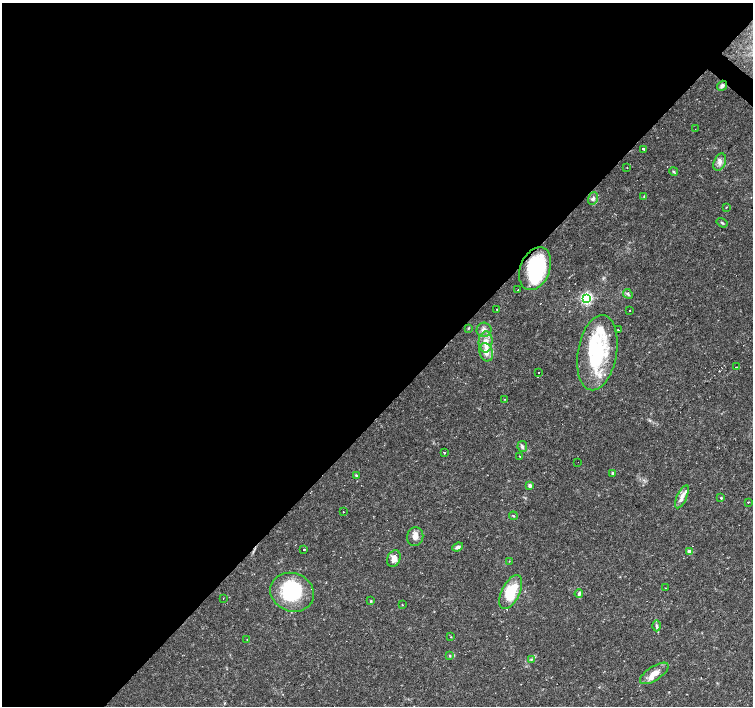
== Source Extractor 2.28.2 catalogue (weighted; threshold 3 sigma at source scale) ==
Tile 5 of 4 x 4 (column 1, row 2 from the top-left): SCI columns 2-1503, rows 3045-4451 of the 6011 x 6021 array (HDU 1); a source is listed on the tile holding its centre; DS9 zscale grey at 2 x 2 block average (1 PNG px = mean of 2 x 2 image px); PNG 755 x 708 px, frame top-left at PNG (2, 3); each listed source drawn as its Kron ellipse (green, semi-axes under 4 px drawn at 4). Shown black and unused: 58% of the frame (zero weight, under 2 of 3 exposures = <1% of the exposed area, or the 3 px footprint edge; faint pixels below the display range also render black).
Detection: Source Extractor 2.28.2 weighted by HDU 2 'WHT'; one run over the whole footprint, this tile lists its part. Background 0.032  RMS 0.0033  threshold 0.0146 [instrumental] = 3 sigma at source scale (4.5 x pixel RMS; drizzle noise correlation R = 1.50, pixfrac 1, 0.0396/0.0396 arcsec/px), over >= 5 px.
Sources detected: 74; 4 inside a brighter object's white glare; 8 cosmic-ray / hot-pixel residue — neither listed nor drawn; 6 inside a brighter listed object's ellipse — not listed separately; the other 56 listed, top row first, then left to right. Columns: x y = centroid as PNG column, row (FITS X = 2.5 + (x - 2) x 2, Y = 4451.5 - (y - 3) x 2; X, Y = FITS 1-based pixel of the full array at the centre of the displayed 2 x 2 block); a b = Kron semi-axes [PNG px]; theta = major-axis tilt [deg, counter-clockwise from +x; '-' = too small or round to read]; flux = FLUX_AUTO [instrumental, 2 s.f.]
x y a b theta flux
722 86 5 4 - 2.4
695 129 2 2 - 1.7
643 149 3 2 - 6.1
720 162 9 5 67 3.6
627 167 2 2 - 0.32
673 171 4 3 - 0.99
644 196 4 2 - 0.68
593 198 6 4 70 2.4
726 207 3 2 - 0.42
722 223 6 3 -35 0.95
535 269 22 14 68 41
517 290 2 2 - 1.8
628 294 5 3 - 1.3
586 298 4 3 - 150
497 310 2 2 - 0.5
629 311 2 2 - 0.42
468 328 3 3 - 0.66
484 330 7 7 - 3.8
618 330 2 2 - 0.41
486 342 10 7 87 6.6
486 352 9 6 -74 5.4
597 353 38 19 80 65
736 367 2 2 - 1.2
538 372 2 2 - 0.97
505 399 2 2 - 0.31
522 447 5 4 - 1.8
444 453 2 2 - 0.91
519 456 2 2 - 0.57
578 462 2 2 - 0.55
612 473 3 3 - 0.81
357 476 3 3 - 0.97
530 486 3 3 - 2.4
682 497 12 5 65 4
721 498 2 2 - 0.88
748 502 2 2 - 2.7
343 512 2 2 - 2.2
513 516 4 2 - 0.7
415 537 9 8 - 4.6
458 547 6 3 22 2.2
304 550 2 2 - 3.3
689 552 4 3 - 3.9
394 559 8 6 66 5.8
509 561 2 2 - 0.46
665 588 2 2 - 0.34
292 592 22 19 -21 60
511 592 18 9 64 28
579 594 4 3 - 2.3
223 598 2 2 - 0.28
371 601 4 3 - 0.76
402 604 2 2 - 1.7
657 626 5 2 - 1.2
451 637 3 2 - 0.42
247 639 2 2 - 0.78
450 656 3 3 - 0.67
531 659 3 3 - 0.74
654 673 16 7 33 8
Overlapping masked pixels (flux is a lower limit): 1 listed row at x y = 722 86
Diffuse or blended objects may show on this block-average render without a row.